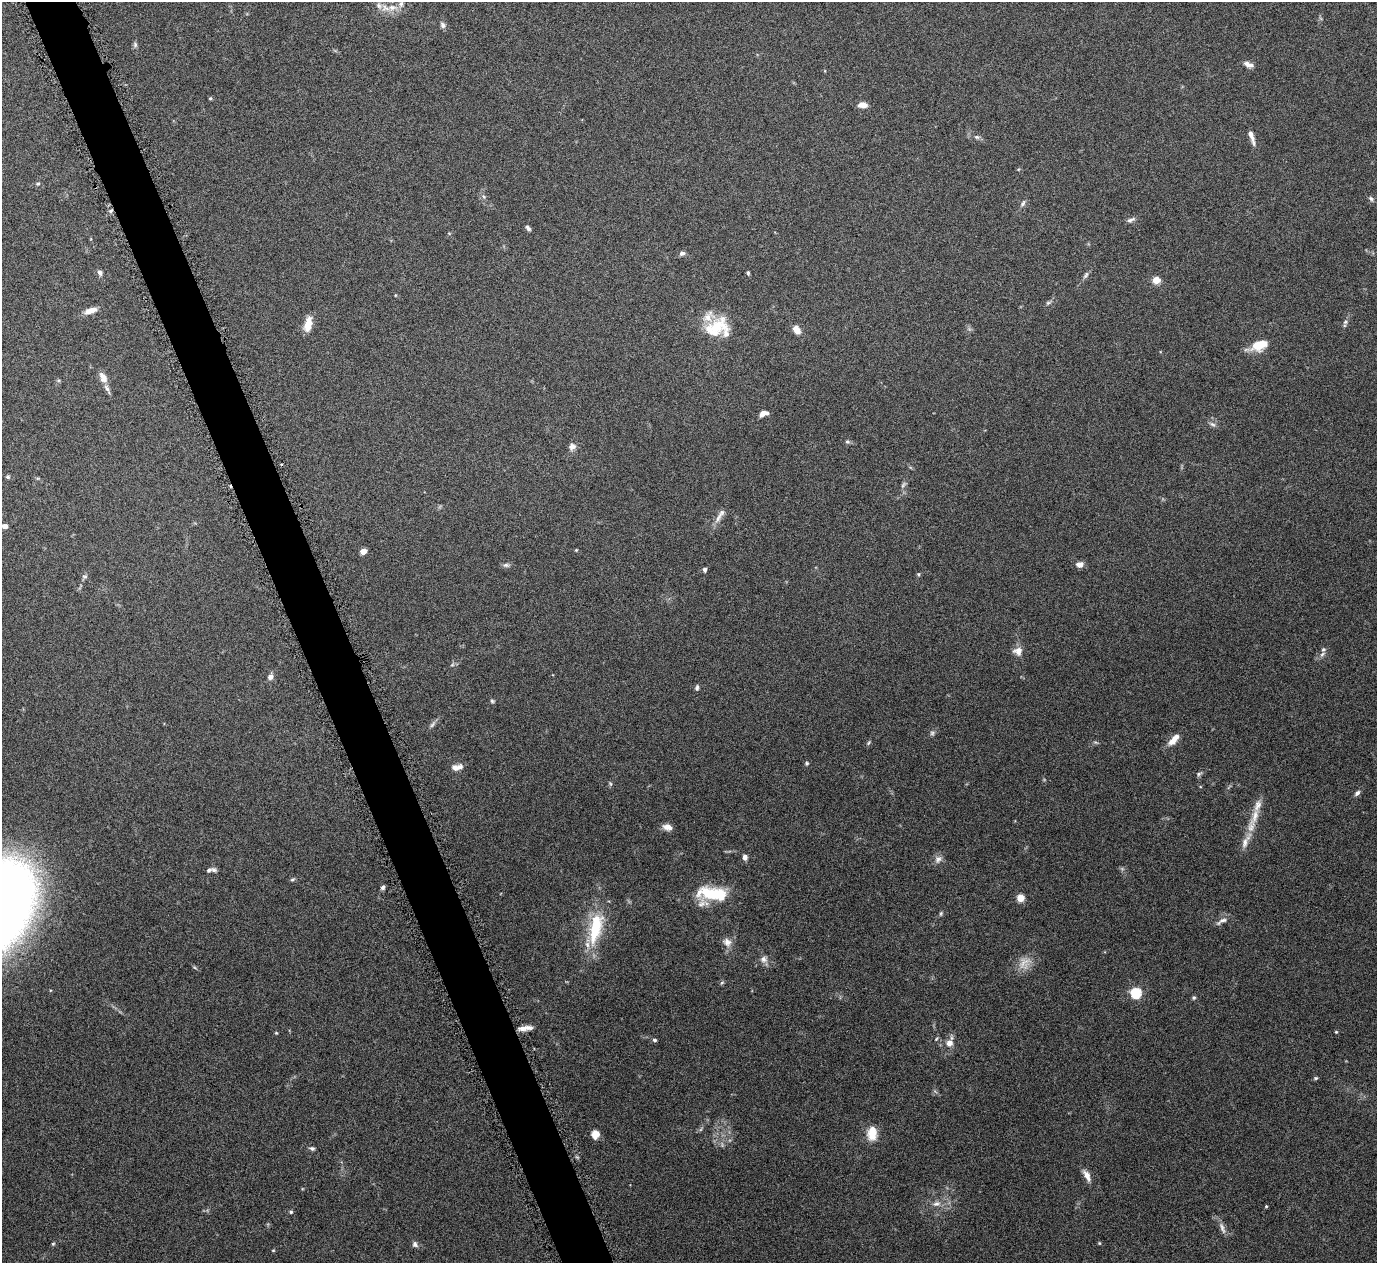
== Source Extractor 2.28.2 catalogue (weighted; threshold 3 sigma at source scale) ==
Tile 11 of 4 x 4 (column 3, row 3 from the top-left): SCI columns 2753-4127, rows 1424-2684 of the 5508 x 5497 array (HDU 1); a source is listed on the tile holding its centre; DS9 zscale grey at full resolution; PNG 1379 x 1265 px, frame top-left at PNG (2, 2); no overlay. Shown black and unused: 4% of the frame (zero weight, under 4 of 8 exposures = <1% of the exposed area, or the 3 px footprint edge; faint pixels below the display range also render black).
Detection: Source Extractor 2.28.2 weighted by HDU 2 'WHT'; one run over the whole footprint, this tile lists its part. Background 0.174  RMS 0.0061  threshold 0.025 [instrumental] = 3 sigma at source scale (4.09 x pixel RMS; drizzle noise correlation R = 1.36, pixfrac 0.8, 0.05/0.05 arcsec/px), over >= 5 px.
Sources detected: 100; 1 too faint to see at this stretch — not listed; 9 inside a brighter listed object's ellipse — not listed separately; the other 90 listed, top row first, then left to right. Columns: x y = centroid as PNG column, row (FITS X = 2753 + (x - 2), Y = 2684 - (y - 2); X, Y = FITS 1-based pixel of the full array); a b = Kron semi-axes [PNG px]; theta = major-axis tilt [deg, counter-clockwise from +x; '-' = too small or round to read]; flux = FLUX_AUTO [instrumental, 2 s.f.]
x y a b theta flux
392 7 12 9 4 5
443 25 9 6 -67 1.6
135 45 8 5 -77 1.2
1248 64 12 6 -20 2.9
210 98 5 4 - 0.59
862 105 11 6 -2 3.5
1251 136 18 5 -70 3.9
977 137 7 5 -19 1.2
38 184 5 4 - 0.72
484 197 6 4 -70 0.84
1371 198 7 5 -49 1.2
1023 203 9 5 57 1.4
1131 220 11 5 23 1.6
528 228 8 4 -47 1.3
682 253 6 5 - 1.7
100 273 6 5 - 1.9
748 273 6 4 -89 0.81
1086 275 11 5 57 1.5
1156 280 8 7 - 5.2
1048 303 7 5 42 0.96
91 310 14 6 17 5
1345 322 6 5 - 1
308 324 18 8 77 6.5
715 327 36 18 26 20
797 330 8 6 -57 5.4
1260 345 18 10 19 11
103 377 15 8 -61 4.2
764 414 9 5 18 3.7
1212 424 9 5 -26 1.4
847 442 6 5 - 0.99
572 446 9 8 - 2.5
8 477 5 5 - 0.87
718 518 20 6 59 3.6
5 526 6 5 - 2.7
576 550 4 3 - 0.48
363 551 4 4 - 8.6
1080 564 9 6 1 2.8
506 565 8 5 8 1.4
705 570 4 4 - 1.6
918 574 5 3 - 0.62
85 576 8 4 -8 0.87
1018 651 11 10 - 4.1
1322 654 7 5 44 1.4
452 665 6 4 19 0.85
270 677 7 6 - 2.6
697 687 7 4 88 1
492 701 5 5 - 0.86
432 725 11 4 50 1.5
932 733 6 6 - 1.1
1172 742 12 7 17 4
868 743 5 4 - 0.73
807 763 5 4 - 0.75
457 767 13 7 12 3.8
1199 774 7 5 23 1.1
1357 793 8 5 45 1.6
1255 816 29 9 72 9.7
667 827 11 7 -15 3.5
745 857 6 5 - 2.2
938 859 11 9 44 2.7
209 870 9 6 24 1.8
292 879 6 4 31 0.88
383 888 6 5 - 1.2
712 893 37 14 -4 23
1020 898 5 4 - 16
941 914 7 4 71 0.8
1222 921 18 5 29 2.4
595 928 43 15 78 28
727 942 12 11 - 3.7
763 959 10 9 - 2.8
1024 962 22 11 45 6.7
722 983 6 4 3 0.8
1136 993 5 5 - 54
1194 998 5 5 - 0.85
523 1028 15 7 9 4.1
1336 1032 4 4 - 0.55
654 1040 5 4 - 1
949 1043 9 8 - 4
1316 1078 6 4 20 0.79
872 1133 17 11 88 8.7
595 1134 10 9 - 4.3
312 1148 6 5 - 1.3
1087 1176 15 7 -64 4.1
936 1204 10 7 23 2.6
1266 1206 4 3 - 0.56
291 1212 5 4 - 0.75
1222 1228 16 6 -69 2.7
1099 1243 5 3 - 0.47
53 1244 4 4 - 0.63
415 1244 8 6 -54 1.6
273 1250 5 3 - 0.46